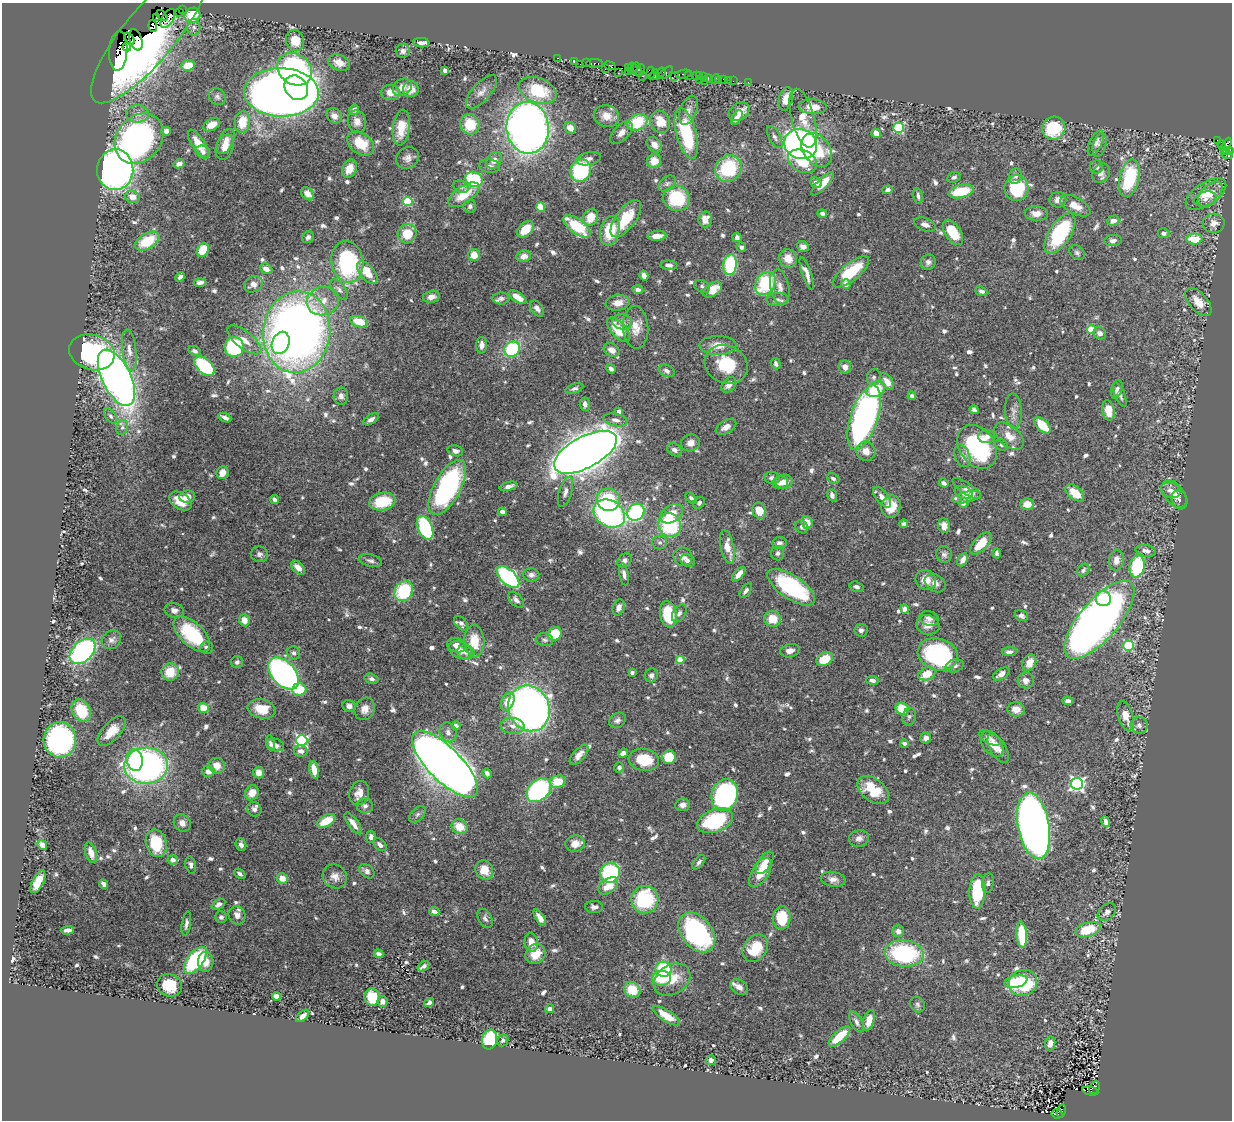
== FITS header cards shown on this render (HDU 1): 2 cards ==
NAXIS1  =                 1230
NAXIS2  =                 1118

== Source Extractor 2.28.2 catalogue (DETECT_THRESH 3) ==
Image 1230 x 1118 px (HDU 1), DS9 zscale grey, 1 PNG px = 1 image px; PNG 1234 x 1122 px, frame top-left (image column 1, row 1118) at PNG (2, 3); each listed source drawn as its Kron ellipse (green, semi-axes under 4 px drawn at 4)
Background 0.662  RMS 0.017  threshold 0.0499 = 3 sigma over >= 5 px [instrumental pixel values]
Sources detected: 797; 3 with non-positive FLUX_AUTO (blend fragments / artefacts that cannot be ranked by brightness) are neither listed nor drawn; of the other 794, the 500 brightest by FLUX_AUTO listed and drawn (294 fainter detections omitted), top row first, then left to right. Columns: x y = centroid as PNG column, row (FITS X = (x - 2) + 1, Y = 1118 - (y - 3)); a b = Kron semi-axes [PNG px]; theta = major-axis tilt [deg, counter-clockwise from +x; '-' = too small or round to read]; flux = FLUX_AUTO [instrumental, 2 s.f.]
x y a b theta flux
182 10 3 2 - 24
179 12 2 2 - 12
162 15 6 3 -43 480
192 15 8 7 - 34
157 17 4 3 - 190
168 18 10 5 57 160
153 26 6 3 -83 43
194 27 8 6 -87 4.2
150 34 86 26 51 360
129 38 7 4 -51 870
136 40 11 6 -73 270
295 41 11 9 -72 24
421 43 8 4 -5 4.5
127 47 4 4 - 1800
118 51 19 9 87 240
403 51 7 7 - 5.1
557 58 3 2 - 22
575 61 3 3 - 17
586 62 3 2 - 10
339 63 11 7 -23 11
594 63 8 3 1 98
580 64 2 2 - 19
188 65 7 5 7 21
610 66 6 3 -22 39
628 67 3 3 - 34
605 68 3 2 - 38
633 68 6 5 - 4
295 69 18 15 -35 320
637 69 6 2 -81 67
445 70 4 3 - 7.7
640 70 6 3 77 57
628 71 3 2 - 42
661 72 5 4 - 57
618 73 2 2 - 9.4
651 73 6 3 86 15
666 73 8 3 41 82
684 74 8 3 9 61
655 75 5 3 - 36
688 75 3 2 - 26
642 76 2 2 - 6.2
674 76 3 2 - 20
696 76 2 2 - 38
700 76 3 2 - 18
704 77 2 2 - 7.7
708 78 4 4 - 80
699 79 3 2 - 3.2
715 79 5 3 - 21
724 80 4 3 - 54
728 80 2 2 - 7.4
704 81 2 2 - 150
718 81 3 2 - 6.2
733 81 2 2 - 5.1
748 82 2 2 - 9
402 87 10 8 33 9.4
296 88 13 10 -51 540
411 89 8 8 - 13
537 90 20 12 -20 55
281 92 37 24 -1 1800
481 92 21 9 48 9.1
390 93 9 7 -5 9.9
217 97 9 7 -50 4
786 99 12 6 76 11
813 107 14 7 -3 16
354 110 5 5 - 4.4
688 110 15 8 69 7.7
739 111 11 8 32 15
138 114 11 8 -1 7.5
334 116 8 7 - 7.4
607 116 13 11 -20 13
737 118 8 5 59 6.5
803 118 30 11 -75 26
357 121 11 9 -76 9
242 122 11 7 81 24
637 122 11 7 23 47
660 122 11 9 -67 20
470 124 10 9 - 32
212 125 9 6 27 13
401 128 18 8 82 25
528 128 26 21 -84 910
570 128 6 5 - 9.5
899 128 5 5 - 110
1054 128 12 11 - 61
166 131 5 4 - 6.9
621 133 14 7 46 7.7
686 133 26 10 -75 80
876 133 5 4 - 8.2
775 137 12 5 -61 4.4
139 139 27 22 50 310
226 141 13 7 64 8.5
1217 141 3 2 - 4.2
361 143 15 10 -36 31
1096 143 14 6 65 4.9
198 144 16 6 -56 13
801 144 17 14 -21 440
654 145 9 6 -46 7.5
1100 145 12 6 76 4.3
1222 145 5 3 - 110
1226 146 8 4 69 320
225 147 13 8 70 9.5
817 150 18 13 -53 56
1225 151 2 2 - 26
1230 151 3 3 - 34
203 152 7 6 - 3.7
1227 155 5 3 - 32
407 158 12 10 33 6.8
589 159 12 6 12 4.7
494 160 9 7 53 8.1
654 161 7 7 - 13
802 161 15 11 -27 54
179 164 5 4 - 5.2
489 166 10 6 -8 5.3
1096 167 7 6 - 4.3
728 168 14 12 45 72
349 169 9 7 64 15
115 170 20 18 88 580
581 170 11 10 - 98
1101 173 10 8 56 5.8
1016 176 8 6 74 4.2
954 177 7 5 28 3.6
1129 178 19 10 77 78
474 179 9 7 -27 100
816 183 6 5 - 6.7
667 184 10 6 39 3.6
823 184 15 5 47 17
461 187 8 6 -26 3.3
1016 188 13 12 - 65
887 190 5 4 - 5.6
961 191 13 6 13 42
308 194 7 5 -49 9.6
1206 194 23 11 33 20
464 195 18 8 34 26
1210 195 15 9 48 13
918 196 8 4 -81 3.7
132 197 7 6 - 10
677 198 13 12 - 61
1205 199 11 7 15 6
1058 200 8 7 - 7.2
408 202 5 4 - 79
470 206 7 6 - 4
1075 206 16 8 -28 14
541 207 4 4 - 37
1036 213 12 7 -3 9.8
822 214 5 4 - 3.5
591 217 9 7 62 18
626 219 22 10 53 38
705 219 8 6 82 12
1113 221 6 5 - 7.6
1214 223 11 9 3 8.7
925 225 11 6 -20 6.2
577 226 16 7 -36 51
525 229 10 6 45 25
610 231 15 9 77 39
953 232 14 8 -56 36
1060 233 23 11 57 91
1164 233 6 5 - 4.3
407 234 9 9 - 28
657 236 9 4 4 9.8
308 237 6 5 - 3.2
737 237 5 4 - 3.5
1194 239 8 5 1 25
147 241 13 7 30 40
1113 241 9 5 7 4.5
741 247 5 4 - 3.9
803 247 6 5 - 6.2
203 250 7 5 58 34
1077 253 8 6 -36 3.2
474 255 6 6 - 14
524 256 7 6 - 8.1
788 258 9 8 - 14
347 262 21 16 -80 140
928 262 8 7 - 4.8
669 265 8 4 -3 3.9
730 265 10 6 84 81
266 269 6 5 - 7.2
367 272 13 7 -51 22
851 272 22 8 39 51
807 273 17 4 -72 8.2
644 275 5 4 - 6.2
180 277 5 4 - 3.4
200 283 6 4 4 4
765 283 12 9 58 74
253 284 10 8 27 7.6
846 284 5 5 - 6
702 286 8 6 -27 3.3
780 287 18 9 -78 10
339 289 12 6 -51 4.3
638 290 5 4 - 4
712 290 10 6 32 19
981 291 6 4 -21 4.2
431 297 8 6 12 8.5
518 297 10 5 -34 11
501 299 8 6 0 3.5
778 299 11 6 1 4.4
323 301 16 14 17 17
1198 302 17 9 -49 17
618 303 12 8 9 9.7
537 309 9 6 -54 5.8
359 322 9 5 -17 22
622 322 10 7 -9 6.1
636 327 21 12 -86 19
618 330 15 7 -48 34
1091 330 4 4 - 45
297 332 41 33 83 1000
1100 333 6 5 - 6.4
244 340 20 8 -38 13
281 343 11 8 67 94
481 345 8 5 87 7
718 345 18 9 0 16
234 347 10 9 - 91
512 349 8 7 - 84
129 350 20 7 -83 9.8
612 350 8 6 -30 7.3
195 351 7 4 -26 3.4
92 352 23 17 -16 190
726 364 22 18 -27 50
776 364 6 4 -71 4.2
204 366 12 7 -42 98
845 367 6 6 - 8.2
611 369 5 4 - 5.8
666 371 8 5 -27 4.3
874 377 8 7 - 3.3
116 378 30 14 -64 700
887 382 9 5 -55 12
729 385 9 6 51 8.3
574 389 9 4 17 3.1
876 389 10 7 31 40
1117 389 9 5 73 4.1
1120 395 13 5 -67 4.6
341 396 9 7 -86 6
912 396 4 4 - 3.9
585 404 7 5 -85 5.8
974 410 5 4 - 4.2
1108 410 10 6 -80 18
619 411 4 4 - 8.4
1013 411 18 8 -87 7.4
111 416 9 5 -52 3.1
225 418 7 3 -24 4.9
864 418 34 13 72 400
371 419 8 4 32 4.6
615 420 12 6 -11 5.6
1042 425 10 5 -46 32
122 427 7 6 - 3.7
726 427 11 6 30 6.7
1009 436 17 10 -41 15
987 437 8 6 1 7.1
690 443 9 8 - 8.2
1001 445 6 5 - 3.3
977 447 23 17 -54 140
674 450 8 6 -33 4.6
455 451 8 5 -15 4.4
866 451 10 9 - 11
585 452 34 15 28 2500
962 456 12 7 -68 5.5
223 473 6 6 - 10
772 478 8 6 -9 4.7
833 479 6 5 - 4.1
784 482 8 7 - 11
780 483 8 6 10 9.1
944 483 5 4 - 4
509 486 9 4 14 5.7
447 487 30 13 61 210
967 489 17 5 -34 8.1
1171 490 10 7 -20 7.7
565 492 16 6 73 6.4
964 493 9 6 -21 8.6
1075 493 11 6 -40 23
1174 494 16 9 -51 12
832 495 6 4 -71 4
187 497 8 6 9 8.8
882 497 12 6 -51 8.3
966 497 15 5 13 7.5
691 498 7 4 -48 3.3
1179 499 10 7 -72 3.5
275 500 5 3 - 4.5
608 500 11 11 - 51
180 501 12 8 -33 21
382 501 13 9 12 40
699 503 6 5 - 3.1
964 503 5 5 - 6.5
1027 504 7 6 - 14
891 506 11 9 75 20
759 511 8 6 -70 17
502 512 4 4 - 7.7
636 512 9 8 - 170
609 514 16 13 -32 300
672 514 12 8 29 17
807 522 6 5 - 13
904 524 5 4 - 3.6
670 525 12 11 - 100
944 526 7 6 - 8.7
801 527 7 6 - 3.1
425 528 13 7 -67 100
660 542 7 7 - 3.6
779 543 7 6 - 4.3
981 543 14 6 48 26
727 547 17 6 -78 17
1146 551 10 5 -10 6.5
778 553 7 6 - 3.2
997 553 5 4 - 3.7
260 554 9 8 - 4
944 554 8 7 - 3.8
683 557 9 9 - 6.8
963 560 7 4 62 7.5
1116 560 10 7 83 9.8
370 561 11 6 -15 3.9
624 561 8 6 47 4.9
688 561 7 6 - 3.9
1137 566 11 7 80 74
298 568 8 5 -45 9.5
1083 570 7 5 48 3.9
624 574 11 4 -80 4.8
739 574 9 4 49 9.9
531 575 8 6 -1 5.1
508 577 13 7 -43 200
926 580 10 9 - 14
935 583 11 8 -32 6.9
791 587 27 11 -34 120
856 587 7 5 -15 3.8
404 591 10 8 54 74
746 591 8 4 56 3.7
1103 599 7 7 - 37
516 600 9 6 -48 4.5
619 607 8 6 70 6.1
905 609 4 4 - 12
174 610 10 7 -13 5.2
679 613 10 6 58 3.5
668 614 13 8 -78 53
1021 616 7 5 -18 3.6
929 618 10 7 -12 5.3
772 619 8 8 - 19
244 620 6 5 - 10
1099 620 48 19 49 1000
461 623 9 5 -51 3.6
928 625 12 9 -14 10
861 630 6 6 - 3.7
192 634 22 11 -44 71
555 634 7 6 - 34
111 640 10 9 - 5.5
545 640 9 6 -12 3.3
474 641 16 10 -86 26
456 645 9 7 -21 6.7
1128 646 5 5 - 100
207 648 6 6 - 4.5
460 650 12 8 -24 8.4
83 651 15 10 44 240
790 651 10 6 13 6.5
466 652 9 7 -12 5.9
1009 652 8 4 2 3.7
294 653 7 6 - 3.5
938 654 20 15 -17 150
825 659 9 6 31 29
680 660 4 4 - 34
237 662 6 6 - 3.5
1029 663 8 6 62 14
955 666 9 6 15 4.4
170 672 9 8 - 27
284 673 19 11 -48 340
632 673 4 3 - 5.5
927 674 9 6 21 19
1001 674 9 5 33 6.9
651 675 7 6 - 4.5
371 679 7 5 -17 4
872 680 6 4 -9 3.7
1026 680 8 8 - 7.5
299 689 7 6 - 31
1068 701 5 4 - 3.7
508 702 9 6 63 15
349 706 7 5 -25 4.7
203 708 5 5 - 21
529 708 23 20 -64 770
262 709 14 9 -13 24
365 709 11 9 62 9.5
902 709 7 5 -29 35
1016 709 8 7 - 11
81 711 12 9 -61 40
1126 716 15 7 -74 16
909 717 9 7 70 3.5
617 720 9 7 37 4.1
1139 725 8 8 - 4.9
456 726 4 4 - 5.3
512 726 12 8 -5 7.4
112 731 18 9 47 18
448 732 10 8 -68 6
926 738 5 5 - 5.6
990 738 12 5 -30 5.5
60 740 17 16 - 250
302 741 5 5 - 180
271 743 8 4 -80 3.8
904 743 4 3 - 3.8
992 744 14 9 -55 12
275 745 9 6 -17 5.7
998 748 16 7 -59 8.5
301 751 7 5 -11 6.4
623 753 5 4 - 6.1
579 755 12 6 49 8.7
669 757 7 6 - 32
135 760 11 8 -78 42
644 760 15 11 -8 40
445 764 43 17 -45 1800
146 766 22 18 3 470
217 766 8 8 - 12
619 767 5 5 - 3.3
314 770 9 4 -78 14
208 771 6 6 - 6.3
259 772 6 5 - 8.9
487 773 5 4 - 4.7
558 782 8 6 15 25
1077 784 6 6 - 330
539 790 14 10 42 160
873 790 18 11 -37 38
252 793 8 6 58 12
359 793 12 9 71 10
725 795 16 13 74 260
683 805 7 6 - 7.2
365 806 8 7 - 4.2
254 809 7 7 - 4.4
417 814 10 6 45 3.6
326 821 10 5 29 25
715 821 18 11 21 93
1105 822 5 4 - 7.6
182 823 9 8 - 7.6
353 823 13 5 -54 9.1
1034 826 33 15 -80 1000
459 827 8 7 - 19
371 837 6 4 83 4.5
859 838 10 8 14 5.9
156 843 14 10 -75 49
575 844 10 8 2 11
42 845 5 4 - 8.8
241 845 6 5 - 4.8
380 845 7 5 -43 5.4
91 853 10 5 -71 9.9
173 860 5 5 - 6.2
699 862 8 4 52 3.5
765 863 13 6 56 12
191 865 8 5 -76 3.8
484 870 10 8 -58 17
367 871 8 6 -38 4.9
760 872 16 8 58 24
610 873 10 9 - 130
240 874 6 4 -37 3.5
335 876 13 11 -42 8.8
282 878 5 5 - 13
833 879 12 7 -9 7.1
38 882 12 5 63 19
988 883 10 5 82 3.2
104 884 5 3 - 4.9
608 886 11 7 38 21
977 891 17 8 88 62
645 900 14 13 - 93
218 904 7 4 27 4.4
594 907 9 6 0 4.4
434 911 5 4 - 5.8
1107 912 10 7 43 5.1
237 915 9 8 - 8.4
221 917 6 6 - 3.1
485 918 10 6 -62 3.9
540 918 9 4 -58 7.2
782 918 11 9 85 37
186 924 12 4 80 4.3
67 930 7 4 4 4.9
1088 930 13 7 17 36
898 931 6 6 - 5.9
697 933 22 15 -51 190
1022 935 13 5 -86 52
531 942 9 6 -78 13
755 948 15 11 53 38
904 953 20 13 -6 120
378 954 5 4 - 5.3
535 954 11 9 46 21
195 960 16 8 53 120
206 962 10 8 86 13
423 966 6 3 33 3.3
663 969 8 7 - 61
662 978 9 7 -6 32
672 980 19 14 33 27
1016 981 12 6 13 29
1023 983 14 13 - 83
169 985 13 11 -28 28
739 987 9 7 -35 6.2
632 990 8 7 - 28
276 996 4 4 - 21
372 997 9 7 -78 34
382 1001 5 5 - 4.3
429 1003 5 4 - 4.4
917 1005 8 7 - 3.3
550 1009 4 4 - 4.3
303 1016 8 4 43 6.6
666 1016 16 5 -33 21
869 1020 11 5 74 14
856 1022 11 5 -62 4.5
839 1036 14 5 43 34
490 1039 10 7 77 99
503 1040 6 5 - 3.2
1050 1044 7 5 79 8
711 1060 5 4 - 5.8
1095 1088 7 5 66 190
1090 1091 8 3 -13 270
1061 1111 7 3 75 80
1057 1114 5 4 - 260
At the frame edge (FLAGS 8, measured only in part): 1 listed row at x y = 1230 151
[294 fainter detections neither listed nor drawn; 3 non-positive-flux detections neither listed nor drawn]